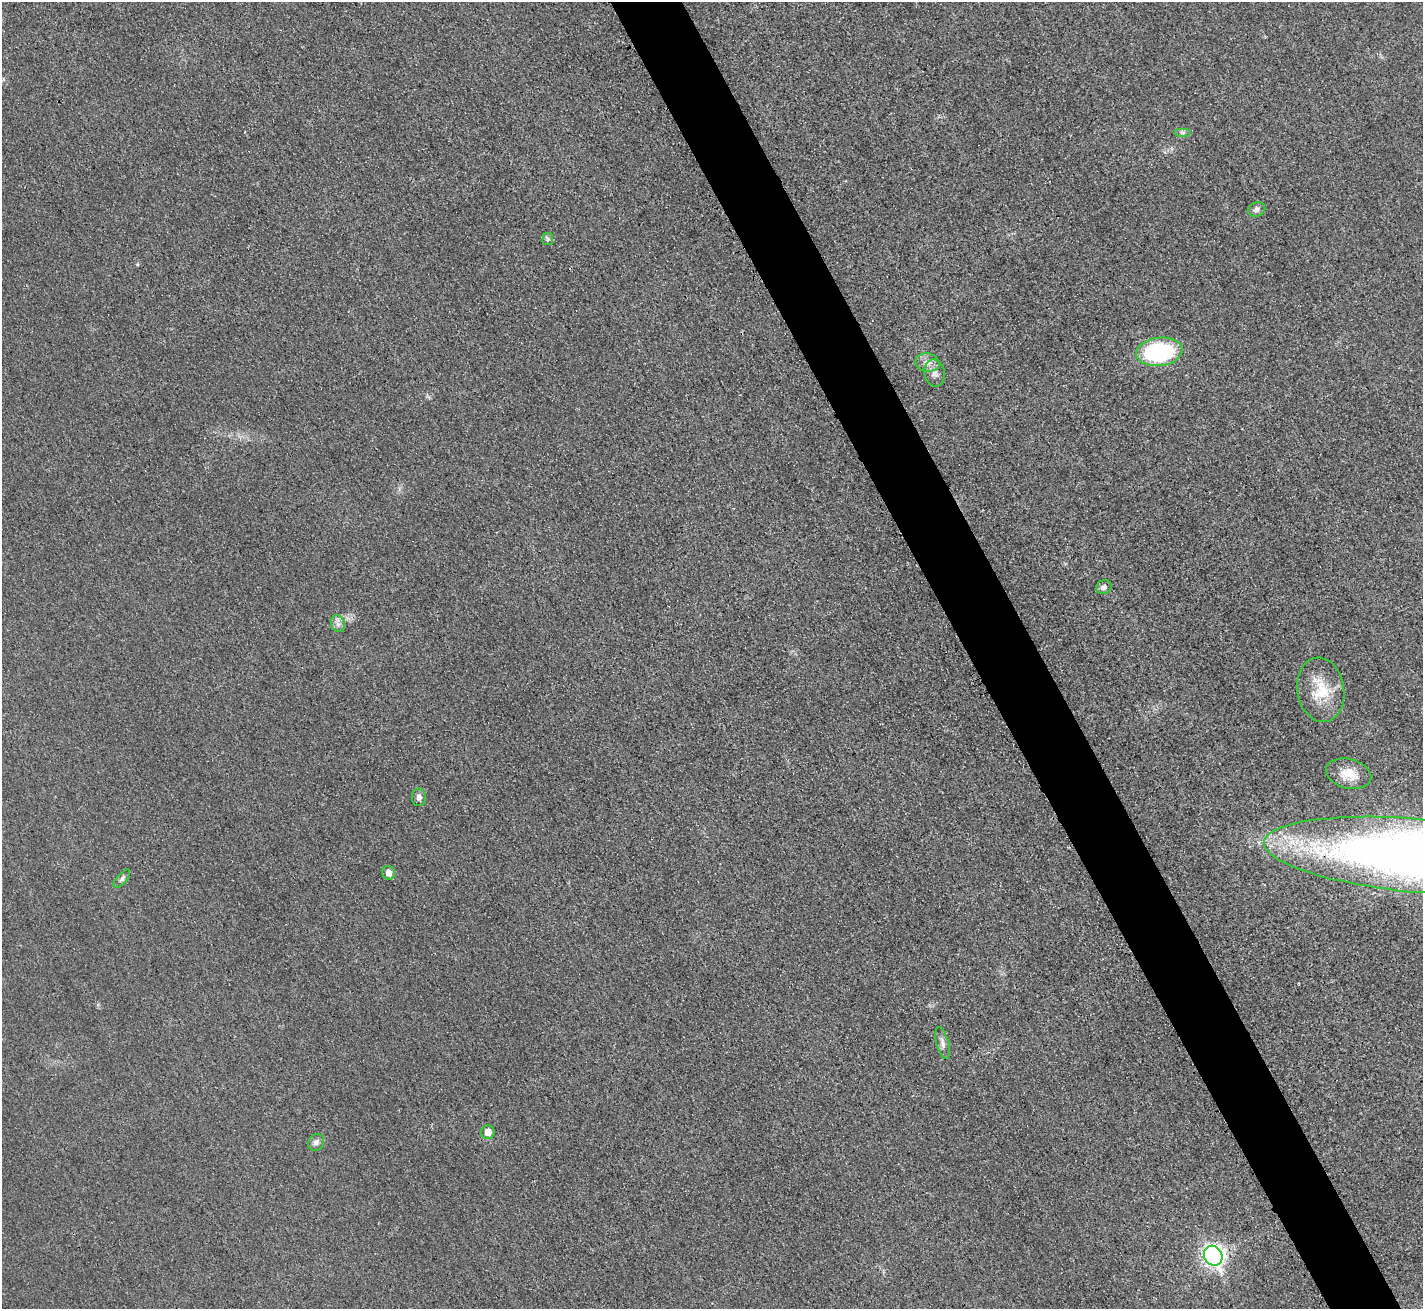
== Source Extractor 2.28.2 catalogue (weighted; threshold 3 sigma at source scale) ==
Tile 6 of 4 x 4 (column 2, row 2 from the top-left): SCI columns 1443-2863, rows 2920-4226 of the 5712 x 5701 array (HDU 1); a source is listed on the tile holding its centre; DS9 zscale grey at full resolution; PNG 1425 x 1311 px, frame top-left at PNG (2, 2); each listed source drawn as its Kron ellipse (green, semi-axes under 4 px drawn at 4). Shown black and unused: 5% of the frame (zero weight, under 3 of 4 exposures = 1% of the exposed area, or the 3 px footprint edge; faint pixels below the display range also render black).
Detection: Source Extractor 2.28.2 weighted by HDU 2 'WHT'; one run over the whole footprint, this tile lists its part. Background 0.0218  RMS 0.0061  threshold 0.0276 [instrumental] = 3 sigma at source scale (4.5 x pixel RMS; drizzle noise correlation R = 1.50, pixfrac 1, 0.05/0.05 arcsec/px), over >= 5 px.
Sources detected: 18; all 18 listed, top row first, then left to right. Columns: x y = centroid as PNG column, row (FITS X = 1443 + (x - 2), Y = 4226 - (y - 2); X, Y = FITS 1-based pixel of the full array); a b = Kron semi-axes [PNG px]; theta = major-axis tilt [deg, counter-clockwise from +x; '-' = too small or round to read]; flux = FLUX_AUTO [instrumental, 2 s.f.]
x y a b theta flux
1183 132 8 4 0 1.4
1257 209 9 7 20 2.4
548 239 6 5 - 1.2
1159 352 23 14 7 70
927 363 12 9 -12 4.6
934 373 13 10 -79 4.3
1104 587 8 7 - 2.6
338 624 8 6 -62 2.6
1321 690 32 23 -81 22
1348 774 23 14 -14 11
419 797 9 7 -89 2.7
1420 856 156 37 -5 740
389 873 7 6 - 4.4
122 879 11 5 49 1.8
943 1043 16 6 -76 3.1
488 1132 7 6 - 5.2
316 1142 9 7 49 2.6
1213 1256 10 9 - 260
Overlapping masked pixels (flux is a lower limit): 1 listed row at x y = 1420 856
Isophote crosses this tile's border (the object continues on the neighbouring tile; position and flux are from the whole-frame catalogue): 1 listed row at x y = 1420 856